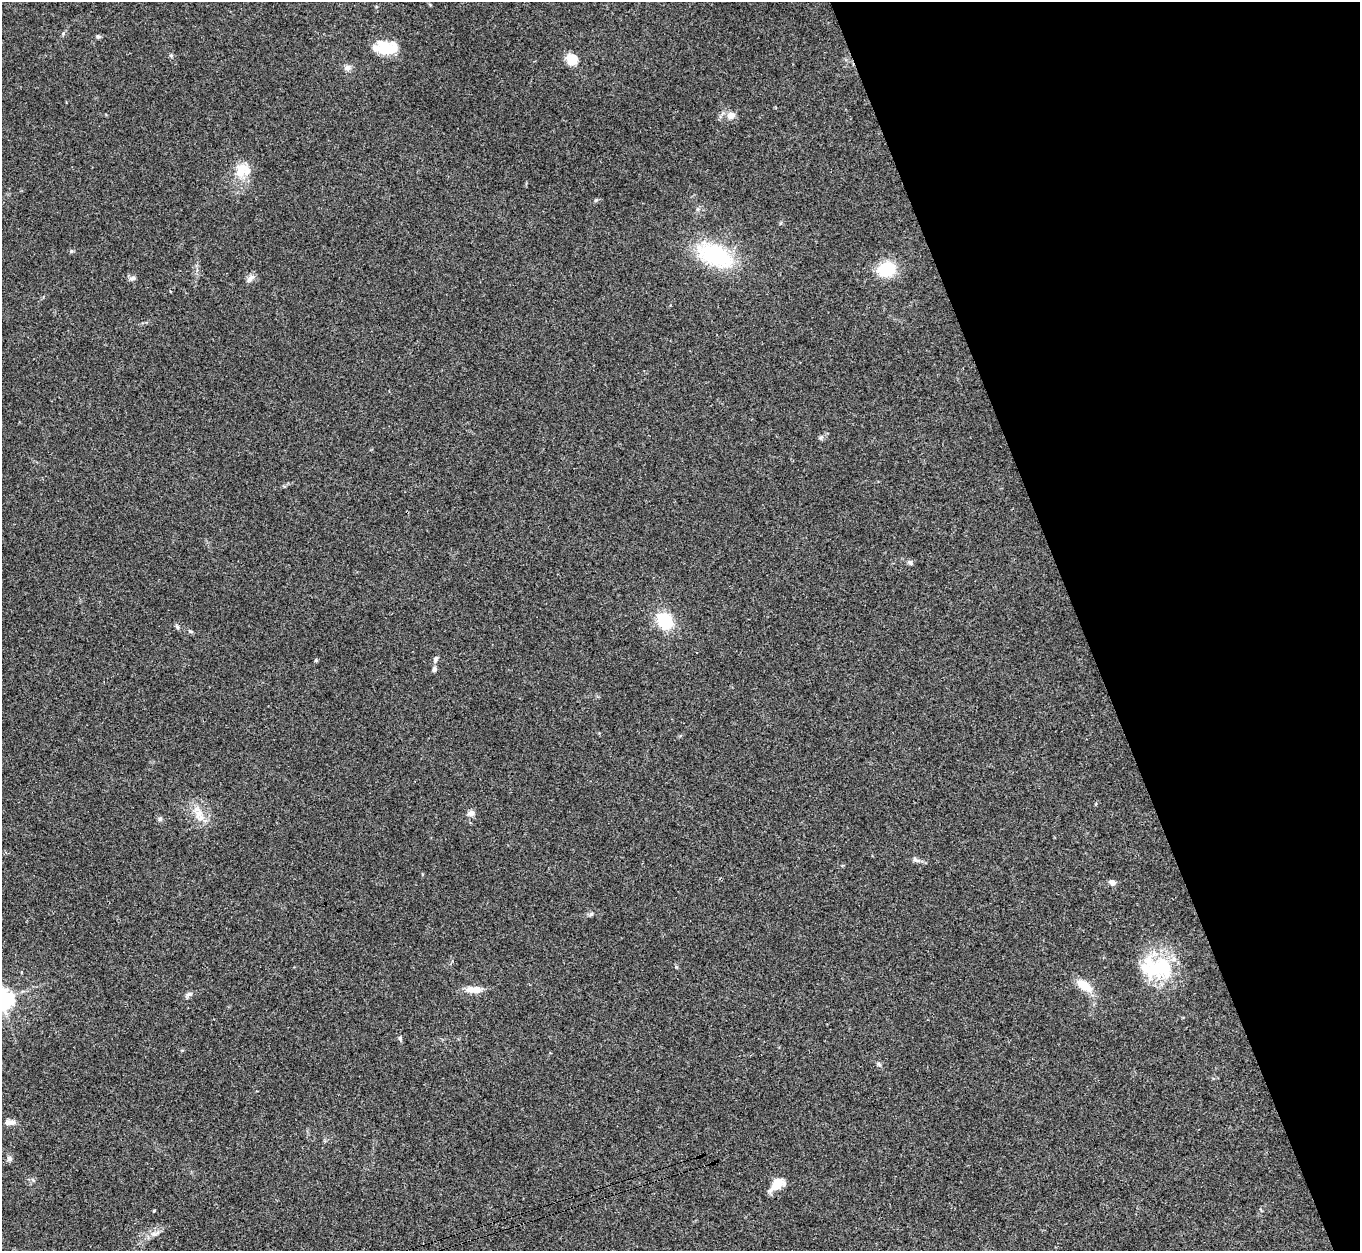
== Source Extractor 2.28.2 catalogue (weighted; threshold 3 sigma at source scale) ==
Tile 12 of 4 x 4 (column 4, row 3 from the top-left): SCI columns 4087-5444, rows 1535-2783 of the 5454 x 5439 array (HDU 1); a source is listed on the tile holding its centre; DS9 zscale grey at full resolution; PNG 1362 x 1253 px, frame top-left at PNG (2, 2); no overlay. Shown black and unused: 21% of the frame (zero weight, under 3 of 4 exposures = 1% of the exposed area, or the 3 px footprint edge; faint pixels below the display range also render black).
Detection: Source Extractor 2.28.2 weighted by HDU 2 'WHT'; one run over the whole footprint, this tile lists its part. Background 0.0606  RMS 0.0052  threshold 0.0236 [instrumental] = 3 sigma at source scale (4.5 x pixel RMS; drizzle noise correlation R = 1.50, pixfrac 1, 0.05/0.05 arcsec/px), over >= 5 px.
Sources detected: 39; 3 inside a brighter listed object's ellipse — not listed separately; the other 36 listed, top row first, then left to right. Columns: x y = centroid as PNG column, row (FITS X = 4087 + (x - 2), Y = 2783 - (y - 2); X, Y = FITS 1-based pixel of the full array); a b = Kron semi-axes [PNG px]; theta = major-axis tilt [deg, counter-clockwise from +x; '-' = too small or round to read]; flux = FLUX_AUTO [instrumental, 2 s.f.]
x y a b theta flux
98 36 7 5 -16 0.94
384 48 25 13 -7 14
171 55 6 4 -1 0.76
571 61 17 10 -43 6.4
347 68 8 7 - 2.2
731 115 13 10 33 3.4
241 170 22 14 72 9.9
596 200 6 4 19 0.71
698 209 6 4 71 0.88
71 251 6 5 - 0.78
715 255 45 24 -26 45
886 269 20 16 11 18
133 278 9 5 10 1.5
250 278 15 5 44 2.1
910 563 7 6 - 1.3
665 621 15 13 -51 22
177 627 7 4 -71 0.85
190 631 6 5 - 0.87
435 659 9 6 73 1.6
434 669 7 6 - 1.4
471 813 9 7 5 2.4
199 815 21 12 -70 8
160 819 6 6 - 1
916 860 13 5 -23 1.8
1112 882 7 6 - 2.1
676 967 4 4 - 0.53
1156 967 44 28 -8 36
1084 985 22 10 -33 8.6
474 990 20 9 0 5.9
189 994 9 5 11 1.5
400 1038 6 5 - 0.84
879 1064 6 5 - 0.92
10 1122 12 7 2 2.9
9 1159 7 7 - 1.5
777 1184 12 7 39 13
154 1234 10 6 8 2.2
Unlisted compact peaks at least as high as the median listed source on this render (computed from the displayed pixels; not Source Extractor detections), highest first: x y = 591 914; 63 33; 821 438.